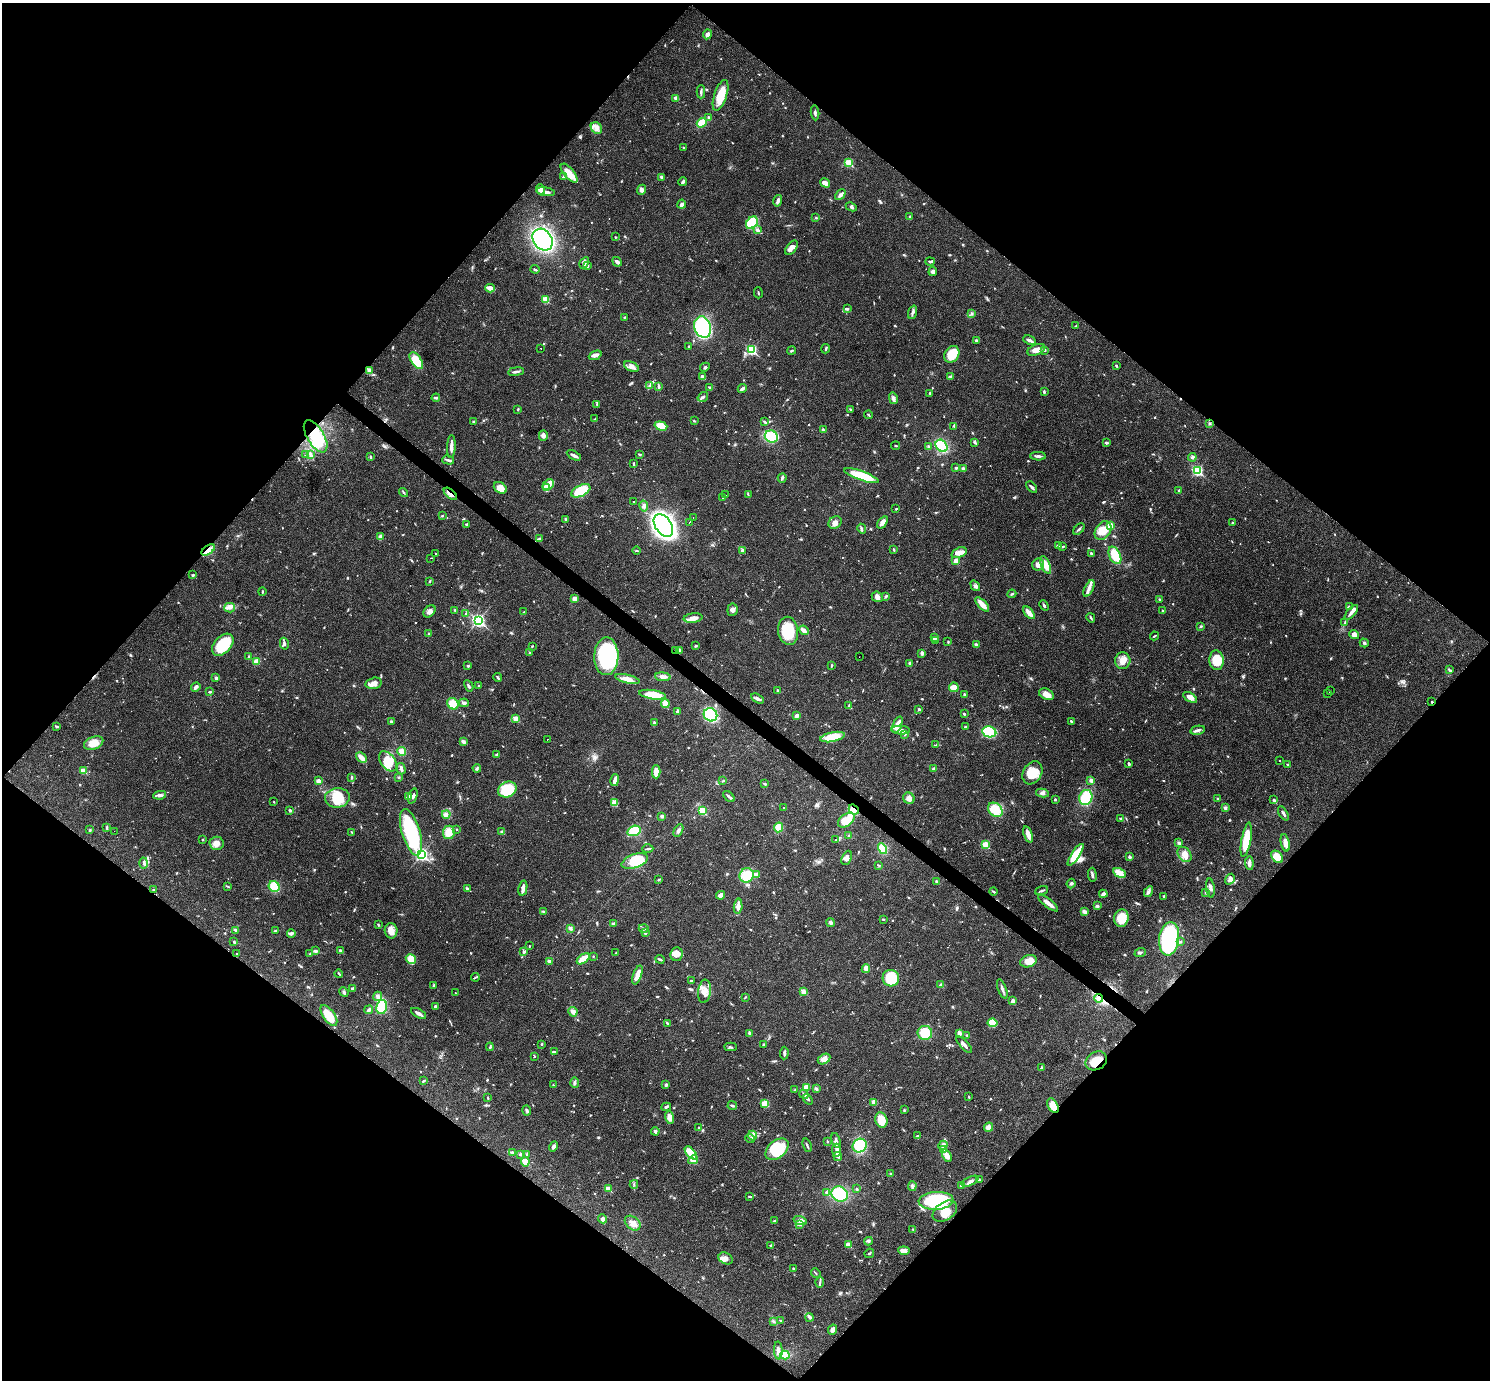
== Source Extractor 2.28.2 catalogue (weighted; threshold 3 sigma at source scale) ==
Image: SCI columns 2-5953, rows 294-5805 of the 5953 x 5957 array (HDU 1 of 3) = the unmasked area's bounding box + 8 px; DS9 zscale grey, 4 x 4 block average (1 PNG px = mean of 4 x 4 image px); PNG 1492 x 1382 px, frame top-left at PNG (2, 3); each listed source drawn as its Kron ellipse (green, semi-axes under 4 px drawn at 4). Shown black and unused: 50% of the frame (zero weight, under 3 of 6 exposures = <1% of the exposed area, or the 3 px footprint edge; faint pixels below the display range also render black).
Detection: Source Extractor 2.28.2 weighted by HDU 2 'WHT'. Background 0.0199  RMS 0.0021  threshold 0.00846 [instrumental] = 3 sigma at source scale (4.09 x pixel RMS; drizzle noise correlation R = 1.36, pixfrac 0.8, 0.05/0.05 arcsec/px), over >= 5 px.
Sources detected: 1013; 7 inside a brighter object's white glare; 18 cosmic-ray / hot-pixel residue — neither listed nor drawn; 20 coinciding with a brighter row at this scale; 47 inside a brighter listed object's ellipse — not listed separately; of the other 921, all 500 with FLUX_AUTO >= 0.915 (the completeness limit of this list) listed and drawn (421 fainter detections not listed), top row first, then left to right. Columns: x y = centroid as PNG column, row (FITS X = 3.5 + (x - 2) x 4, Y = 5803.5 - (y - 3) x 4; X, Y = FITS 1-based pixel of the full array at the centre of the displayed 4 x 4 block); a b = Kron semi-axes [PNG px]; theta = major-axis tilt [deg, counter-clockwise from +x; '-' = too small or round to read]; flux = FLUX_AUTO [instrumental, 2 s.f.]
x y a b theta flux
707 34 5 3 - 5.1
701 92 7 2 89 2.3
720 95 16 6 72 24
676 98 3 3 - 7.4
815 113 7 2 -86 2.5
709 118 3 2 - 1.8
702 123 5 3 - 25
596 128 6 5 - 5.9
684 148 2 2 - 1
849 163 2 2 - 54
569 173 11 5 -50 16
563 177 3 2 - 0.96
662 177 3 3 - 2.7
683 182 5 2 - 3.3
825 183 5 3 - 7.9
540 189 5 4 - 7.3
641 190 5 4 - 4.4
546 192 9 2 -9 7.1
840 195 6 4 44 3.9
778 201 6 3 76 3.9
682 204 4 3 - 3.2
851 207 6 3 -25 2.4
910 216 2 2 - 1
816 218 3 2 - 0.97
752 223 7 5 47 41
758 230 4 3 - 3.3
616 237 3 2 - 1
543 240 12 9 -55 230
791 248 8 5 54 5.3
930 261 5 2 - 2
617 262 5 3 - 2.9
584 263 6 3 57 3
588 266 3 2 - 1.3
535 269 4 2 - 1.6
933 272 4 4 - 3.5
490 288 4 2 - 12
758 293 5 2 - 1.2
546 299 2 2 - 42
847 309 3 2 - 1.7
913 312 7 3 71 3.4
972 313 3 2 - 1.4
624 317 3 2 - 1.1
1076 326 3 2 - 1.1
703 327 11 8 -71 230
976 340 3 2 - 1.6
1030 340 7 2 -27 4.1
689 347 3 2 - 1.2
541 348 2 2 - 4.4
826 349 4 2 - 1.6
751 350 3 2 - 120
1036 350 9 5 22 7.9
1045 350 2 2 - 2
792 351 4 2 - 1.5
952 354 9 7 53 28
595 355 6 4 22 4.2
416 361 9 5 -57 36
1116 365 3 2 - 1.9
631 366 8 4 -23 5.3
705 367 5 2 - 1.8
369 370 2 2 - 17
516 372 8 2 8 3.9
702 376 3 3 - 3.9
950 376 3 2 - 1.4
650 385 4 3 - 2.3
658 386 3 2 - 1.5
710 387 3 2 - 1.7
742 389 4 2 - 4.1
1044 392 3 2 - 1.8
930 393 3 2 - 1.1
703 397 5 3 - 2.6
436 398 4 2 - 2.5
893 398 6 3 -76 3.7
597 404 2 2 - 0.95
518 409 3 2 - 1.1
851 410 3 2 - 1.1
868 415 4 2 - 1.2
595 419 2 2 - 1.1
473 421 3 2 - 0.96
694 421 3 2 - 1.1
765 422 4 2 - 1.9
1209 423 3 2 - 1.9
661 426 6 4 -18 20
954 426 4 2 - 1.3
823 430 4 2 - 1.3
543 435 5 4 - 5.1
316 436 18 8 -59 43
771 437 7 6 - 36
975 442 4 2 - 2.5
1106 443 3 3 - 1.8
896 446 4 2 - 0.98
941 446 7 5 -49 44
451 447 11 3 88 6.4
928 447 4 2 - 1.7
310 454 4 2 - 1.8
639 454 3 2 - 1.1
306 455 3 2 - 1.3
574 455 8 2 -29 5.8
1038 456 8 2 -2 3.8
370 457 3 2 - 1.8
1192 457 4 3 - 2.5
448 460 6 2 -16 2.6
634 464 3 2 - 1.5
956 468 3 2 - 1.5
963 468 2 2 - 1.9
1197 470 3 2 - 140
862 476 18 4 -20 41
782 478 5 2 - 2.4
548 485 6 4 40 6.3
546 487 4 3 - 7
1031 487 6 2 -44 2.5
500 488 7 5 -36 11
581 491 10 5 26 39
1179 491 2 2 - 4.4
404 492 5 2 - 1.3
450 494 8 2 -39 4.1
748 494 4 2 - 1
725 495 2 2 - 6.8
723 498 2 2 - 10
633 501 2 2 - 36
644 506 5 3 - 3.4
896 509 3 2 - 1
442 516 2 2 - 1.1
693 518 2 2 - 3.3
566 519 4 2 - 1.8
689 522 2 2 - 0.96
835 522 7 5 38 6.1
882 522 7 4 54 6.6
1232 523 3 2 - 1.2
466 524 3 2 - 1.2
663 525 13 8 -55 530
1110 526 3 2 - 25
862 529 5 2 - 1.8
1079 529 7 2 46 2.4
1103 531 10 7 55 21
380 536 4 3 - 2.6
539 538 4 2 - 1.2
1058 545 4 2 - 2
1063 547 3 2 - 1.2
208 550 7 4 35 10
894 550 3 2 - 1.6
637 551 4 2 - 1.4
742 551 3 2 - 3.5
436 553 2 2 - 10
959 553 8 5 22 7.1
1091 553 3 2 - 2
1115 555 9 5 -63 26
431 558 2 2 - 1.7
956 561 3 3 - 6.4
1038 564 6 5 - 7.5
1046 565 9 4 -67 12
193 575 3 2 - 1
430 581 3 2 - 1.1
975 586 6 3 -54 2.6
1089 588 9 3 63 6.3
262 591 4 2 - 1
1012 594 4 2 - 1.3
886 596 4 3 - 1.4
877 597 6 5 - 4.8
575 599 4 4 - 6.6
1159 599 3 2 - 1.6
982 604 9 3 -46 14
1044 605 5 2 - 1.6
1349 607 4 3 - 1.8
230 608 5 4 - 4.5
455 610 3 2 - 1.1
732 610 6 5 - 4.2
429 611 7 5 44 5.8
1163 611 3 2 - 1.6
524 612 3 2 - 0.93
1351 612 9 3 49 6
1029 613 7 2 -51 12
466 614 4 2 - 1.2
693 618 9 5 6 8.1
1091 618 5 2 - 1.7
478 620 3 2 - 250
1345 622 4 2 - 1.6
1201 626 3 3 - 1.3
804 630 5 2 - 8.5
788 631 14 10 -81 45
429 634 2 2 - 1.4
1354 634 5 3 - 4.7
1154 636 4 2 - 1.3
934 637 3 3 - 4.9
936 640 3 3 - 1.4
948 642 3 2 - 1.1
1364 643 4 3 - 1.6
284 644 6 2 -75 2.6
976 644 3 2 - 2.6
223 645 13 8 46 48
532 646 2 2 - 0.93
696 646 3 2 - 1.4
676 650 4 2 - 1.6
680 650 2 2 - 2
530 652 3 2 - 1.3
922 653 4 3 - 2.9
606 656 19 12 89 130
248 657 4 2 - 1.3
859 657 2 2 - 14
1217 660 10 7 -85 28
1123 661 8 7 - 10
257 662 4 3 - 13
910 663 3 2 - 2.7
468 666 3 2 - 1.2
832 666 3 2 - 0.96
1450 670 4 2 - 1.6
663 677 8 3 -6 6.3
216 678 3 2 - 3.4
498 678 4 2 - 2.2
627 679 13 4 -13 9.4
373 683 8 5 16 6.4
469 686 6 2 -61 2.5
478 686 2 2 - 1.6
196 687 5 2 - 3.5
954 687 5 5 - 9.3
778 691 3 2 - 1.9
1330 691 2 2 - 4.5
210 692 4 2 - 1.3
964 694 2 2 - 1.4
1046 694 8 5 -26 10
1328 694 2 2 - 7.7
652 695 13 4 -9 28
1190 697 8 3 -32 7.7
757 698 7 3 -31 3.4
1432 702 2 2 - 1.1
464 703 5 2 - 3.2
453 704 6 5 - 19
665 704 4 3 - 14
849 706 3 2 - 1.3
919 709 2 2 - 4
677 711 4 2 - 2.6
964 714 2 2 - 1.7
710 715 7 6 - 65
796 716 3 3 - 3.4
516 719 2 2 - 31
391 721 3 2 - 2.2
1071 721 3 2 - 1.3
654 723 4 3 - 2
897 724 9 3 70 15
56 726 3 3 - 1.2
965 727 3 2 - 0.93
901 730 9 4 -4 5.4
1198 730 7 3 13 3.3
989 732 7 5 -10 62
905 734 3 2 - 1.4
832 737 12 5 11 38
547 739 2 2 - 4.1
463 742 3 2 - 5.3
94 743 10 6 21 16
936 745 4 2 - 1.3
402 752 5 4 - 8.3
497 754 3 3 - 1.4
361 758 6 3 -43 10
1279 760 2 2 - 1.6
388 761 11 7 -52 23
1129 764 3 2 - 1.6
1288 764 2 2 - 0.96
477 768 4 2 - 1.4
401 769 6 2 -75 3.4
934 769 3 2 - 3
83 771 2 2 - 26
656 772 6 3 -90 17
1032 773 12 9 59 21
352 777 4 2 - 1.3
399 777 3 2 - 1
615 780 6 3 76 9
1091 780 4 3 - 3.1
318 781 2 2 - 13
723 781 4 2 - 1.1
765 784 4 2 - 1.4
507 790 9 7 23 47
1042 793 6 3 -11 2.7
160 795 6 4 9 3.7
413 796 8 3 70 3.5
729 796 7 2 -43 2.7
408 797 4 3 - 4.3
337 798 12 9 8 29
909 798 6 5 - 6.5
1086 798 8 6 69 35
1217 798 2 2 - 3.2
1055 799 2 2 - 1.6
1274 800 3 3 - 1.6
274 802 2 2 - 1.3
614 802 4 2 - 2.4
784 808 2 2 - 1.8
1225 808 4 3 - 2
854 809 5 3 - 13
290 810 3 2 - 2.1
995 810 8 6 -40 32
702 811 2 2 - 59
1283 813 8 2 -59 3
446 814 4 3 - 2.8
662 816 3 3 - 2.5
1121 819 3 2 - 1.9
846 820 9 6 36 20
779 827 5 4 - 14
107 828 3 2 - 1.1
456 829 2 2 - 1.9
90 830 4 2 - 1
114 831 2 2 - 0.98
634 831 7 5 17 28
678 831 6 3 60 3.1
352 832 3 2 - 0.94
411 832 24 9 -73 110
449 832 7 6 - 16
502 832 2 2 - 9.7
1028 834 8 3 -72 10
849 836 4 2 - 1.6
203 840 2 2 - 1.3
836 840 3 3 - 1.3
1246 840 17 4 80 32
217 843 7 6 - 7.5
1179 843 3 2 - 2.9
1285 843 9 4 -77 7.1
985 845 2 2 - 48
648 849 5 2 - 1.6
882 849 5 4 - 26
421 854 3 2 - 240
1184 854 8 6 -51 13
1076 855 13 4 56 35
1130 857 4 2 - 2
1277 857 7 5 -52 20
847 858 7 4 66 4.7
635 861 14 7 20 50
144 863 5 3 - 2.8
1249 863 7 3 -85 5
879 865 3 2 - 0.98
1120 873 6 4 -29 12
756 874 2 2 - 13
747 875 7 7 - 36
1092 875 7 2 -88 2.6
1230 879 6 4 57 4.8
659 880 4 2 - 1.4
936 881 3 2 - 1.6
1071 884 5 2 - 1.7
228 886 4 2 - 1.2
274 886 6 5 - 29
523 888 7 2 78 7.2
1210 888 10 3 -83 4
467 889 4 2 - 3.1
153 890 2 2 - 1.3
993 891 4 2 - 1.9
1042 891 7 2 20 2.3
1148 892 6 4 61 3.1
1206 893 3 2 - 1.3
1103 894 4 3 - 3.8
720 895 5 3 - 5
1164 896 2 2 - 4.4
1048 903 12 3 -38 9.7
738 906 8 4 86 7.2
1097 906 3 3 - 1.9
543 911 4 2 - 1.4
1084 912 3 2 - 7
1121 918 9 7 83 26
883 919 3 2 - 1.3
830 922 4 3 - 3.3
614 923 3 2 - 1.4
378 924 3 2 - 1.2
570 928 3 2 - 3.2
644 928 5 2 - 1.5
235 930 3 3 - 2
275 931 3 2 - 1.3
391 931 7 6 - 9.4
645 933 3 2 - 2.3
291 934 4 3 - 2.3
1169 939 17 10 83 160
234 942 2 2 - 2
1180 942 4 2 - 1.5
529 946 2 2 - 1
315 951 4 3 - 1.9
341 951 4 3 - 4.2
524 952 3 3 - 1.6
1140 952 6 2 22 2
616 953 3 2 - 0.99
236 954 2 2 - 1.4
310 954 4 2 - 1.5
676 954 7 6 - 11
593 956 2 2 - 1
411 959 5 4 - 13
583 959 7 3 36 25
660 959 4 2 - 1.9
550 961 4 2 - 5.1
1028 961 8 6 19 13
866 968 4 4 - 8.1
339 974 4 2 - 1.3
637 975 10 3 70 14
475 977 4 2 - 1.5
891 978 8 8 - 53
691 981 4 2 - 1.7
941 985 3 2 - 6.6
434 986 3 2 - 1.1
353 989 3 3 - 4.7
1002 989 10 3 -70 3.8
704 991 12 6 83 10
344 992 5 3 - 2
804 992 2 2 - 28
455 993 2 2 - 2
378 996 5 4 - 3.6
745 997 3 2 - 1.1
1099 998 4 3 - 3.3
1013 1001 3 2 - 4.4
435 1006 3 2 - 1.9
382 1007 7 5 78 41
369 1010 4 3 - 3.2
573 1012 5 4 - 5.5
419 1013 8 3 -28 4.9
329 1015 12 6 -54 24
667 1023 4 2 - 1.6
992 1023 5 4 - 18
750 1033 4 3 - 2
925 1033 7 7 - 42
959 1033 3 3 - 4.4
967 1035 3 2 - 1.4
541 1044 2 2 - 1.4
764 1044 3 2 - 1.7
964 1045 10 2 -47 5
490 1047 4 2 - 1.6
730 1047 6 2 -2 1.8
554 1052 2 2 - 3.3
784 1053 6 2 86 3
535 1056 3 2 - 0.93
824 1059 7 4 30 5.8
1096 1061 11 8 32 19
1042 1067 3 2 - 1
424 1081 4 2 - 1.7
575 1083 5 3 - 2.3
553 1085 2 2 - 1.1
666 1085 2 2 - 4.1
806 1087 4 3 - 8.3
816 1089 3 2 - 1.3
795 1090 3 2 - 2
804 1094 5 2 - 2.6
969 1097 3 2 - 1
488 1098 2 2 - 1.6
808 1099 6 2 -50 2.2
874 1102 4 3 - 7.3
765 1103 4 3 - 18
732 1106 5 2 - 2.8
1053 1106 8 5 -60 13
666 1107 5 2 - 1.9
904 1110 3 2 - 1.2
527 1111 5 3 - 2.1
669 1117 6 4 -74 8.8
881 1120 8 6 -76 16
988 1127 5 4 - 5.4
699 1128 3 2 - 1
655 1131 4 3 - 2.2
752 1136 5 3 - 2.7
918 1136 3 3 - 1.3
750 1138 5 2 - 1.5
836 1140 8 2 -75 2.5
827 1141 3 2 - 0.92
807 1145 7 2 -69 2.2
943 1145 5 3 - 4
553 1146 5 3 - 2.8
860 1146 7 6 - 53
777 1149 13 8 41 29
836 1150 7 3 -88 4.5
944 1150 4 2 - 2.3
512 1152 3 2 - 1.4
691 1153 8 3 -48 27
520 1154 2 2 - 2.7
527 1154 3 2 - 0.92
838 1156 4 3 - 2.4
947 1156 7 4 -63 10
693 1160 5 4 - 8.8
525 1162 4 4 - 11
891 1173 3 2 - 1.4
979 1180 3 2 - 1.4
970 1181 9 3 27 3.7
634 1184 4 2 - 1.4
961 1185 3 3 - 2.1
912 1186 5 3 - 2.5
608 1189 2 2 - 27
857 1189 2 2 - 1.7
827 1192 3 2 - 2.4
840 1194 8 7 - 45
750 1196 3 2 - 1.8
936 1201 17 9 4 110
945 1211 13 8 35 18
603 1219 5 4 - 3.9
774 1221 3 2 - 1.3
800 1221 7 4 -18 4.6
633 1223 9 6 -39 8.7
799 1225 3 2 - 0.94
913 1229 2 2 - 0.98
868 1241 4 3 - 1.6
848 1245 2 2 - 21
770 1246 2 2 - 1.1
904 1251 6 3 -6 7.4
869 1253 5 2 - 1.5
726 1258 7 5 -26 6.7
793 1269 3 2 - 1.2
816 1273 5 2 - 1.1
820 1283 5 2 - 1.8
809 1317 4 3 - 2.2
773 1321 3 2 - 1.3
781 1321 4 2 - 1.9
833 1330 5 4 - 4.2
778 1350 9 3 -87 5.4
785 1355 4 4 - 14
Overlapping masked pixels (flux is a lower limit): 10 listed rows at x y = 369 370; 316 436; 450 494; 208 550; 676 650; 1432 702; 854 809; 1099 998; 1096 1061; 1053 1106
Diffuse or blended objects may show on this block-average render without a row.